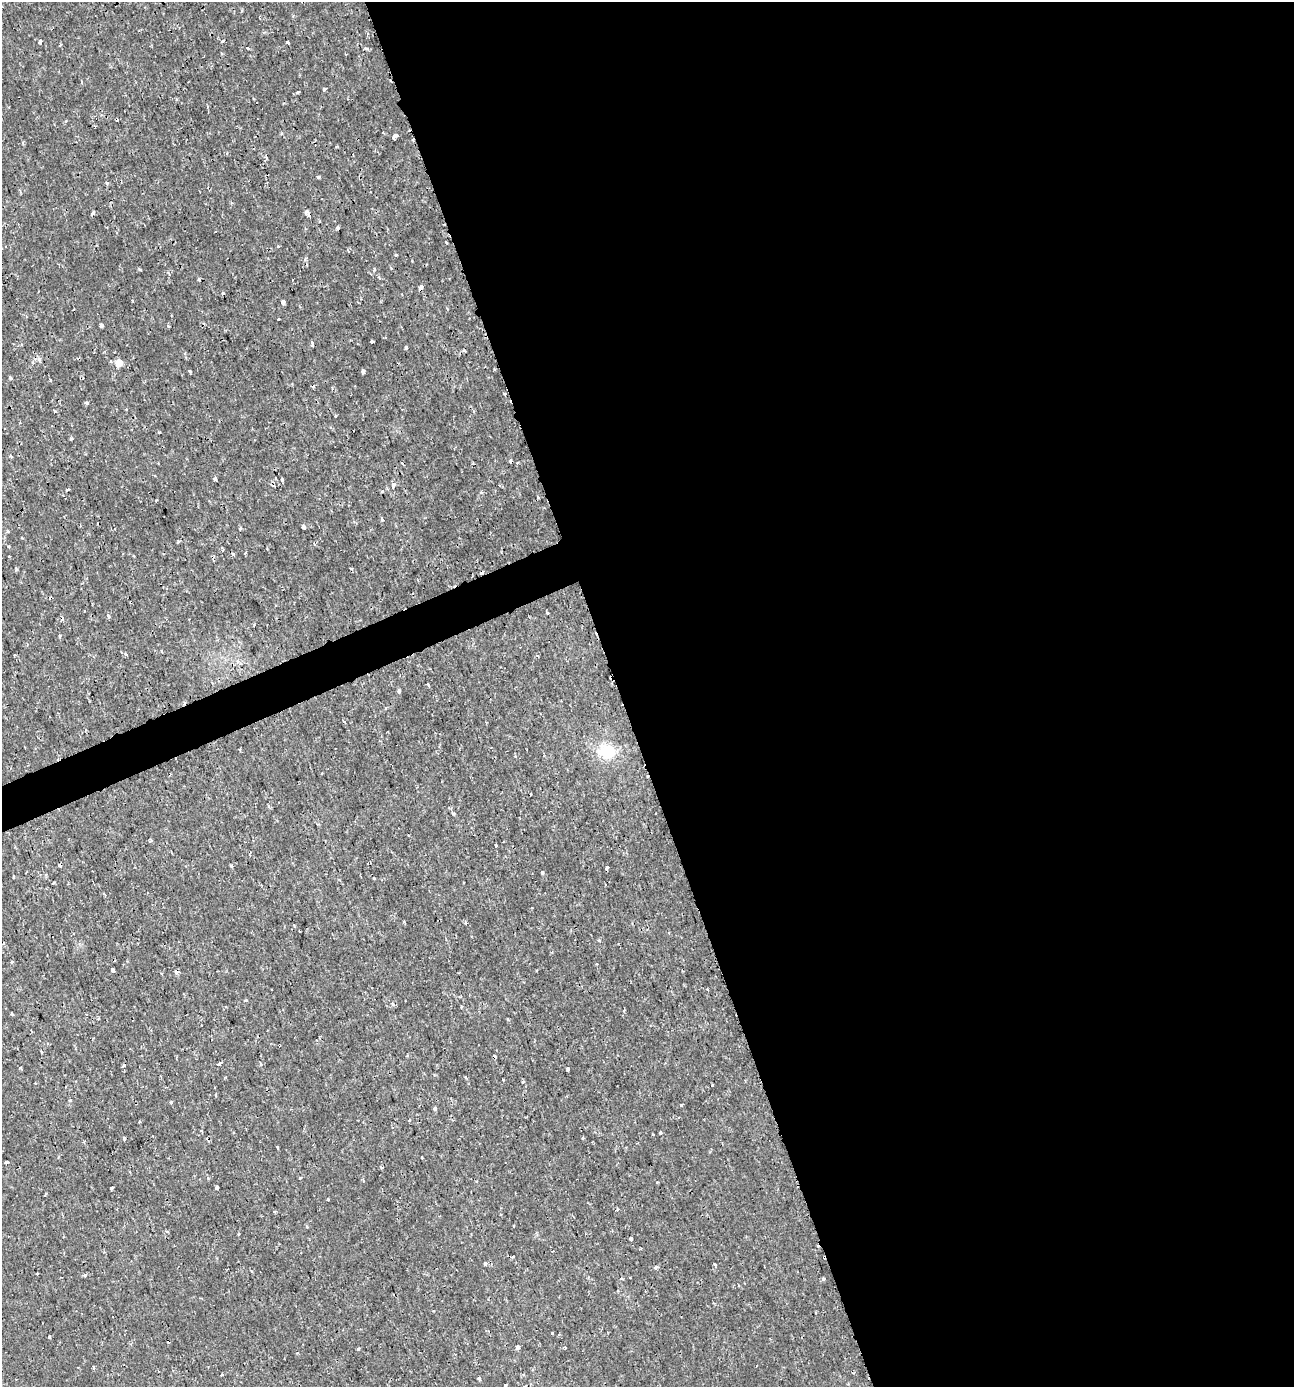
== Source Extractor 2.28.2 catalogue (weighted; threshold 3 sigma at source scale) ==
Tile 8 of 4 x 4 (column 4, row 2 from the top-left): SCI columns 4014-5305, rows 2770-4154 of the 5388 x 5543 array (HDU 1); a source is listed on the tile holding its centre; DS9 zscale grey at full resolution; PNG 1296 x 1389 px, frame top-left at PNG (2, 2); no overlay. Shown black and unused: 54% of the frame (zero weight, under 2 of 3 exposures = <1% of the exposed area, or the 3 px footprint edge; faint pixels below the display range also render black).
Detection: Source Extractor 2.28.2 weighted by HDU 2 'WHT'; one run over the whole footprint, this tile lists its part. Background 0.00175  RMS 0.001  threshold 0.00458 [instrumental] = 3 sigma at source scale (4.5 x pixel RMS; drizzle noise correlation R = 1.50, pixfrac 1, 0.0396/0.0396 arcsec/px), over >= 5 px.
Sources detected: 147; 11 cosmic-ray / hot-pixel residue — not listed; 1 inside a brighter listed object's ellipse — not listed separately; the other 135 listed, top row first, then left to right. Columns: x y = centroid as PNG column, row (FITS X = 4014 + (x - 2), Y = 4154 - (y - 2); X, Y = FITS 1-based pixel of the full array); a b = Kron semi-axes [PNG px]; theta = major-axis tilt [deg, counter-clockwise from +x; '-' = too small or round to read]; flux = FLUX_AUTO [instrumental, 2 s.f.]
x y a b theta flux
223 41 4 2 - 0.19
40 42 4 3 - 0.39
287 42 3 3 - 0.43
60 45 4 2 - 0.091
247 48 3 3 - 0.14
365 48 7 3 -19 0.16
81 82 4 3 - 0.091
324 89 3 3 - 0.41
298 92 3 3 - 0.12
394 136 4 3 - 0.52
318 177 4 3 - 0.13
107 183 4 4 - 0.12
306 212 5 4 - 0.52
92 214 4 3 - 0.36
338 228 4 3 - 0.17
446 242 3 2 - 0.14
278 246 4 3 - 0.097
348 251 4 2 - 0.093
396 255 4 3 - 0.15
374 270 4 3 - 0.17
199 279 3 3 - 0.37
421 287 4 3 - 0.49
223 293 4 4 - 0.14
283 302 4 4 - 0.84
279 319 2 2 - 0.09
101 325 3 3 - 1.2
371 341 3 3 - 0.16
312 344 6 3 -88 0.18
406 347 4 3 - 0.54
464 350 3 3 - 0.22
33 362 5 4 - 0.17
119 363 5 5 - 1.6
190 371 3 2 - 0.18
363 371 4 3 - 0.64
10 378 4 3 - 0.19
50 380 4 3 - 0.098
86 403 4 3 - 0.29
54 411 3 3 - 0.26
335 416 4 3 - 0.09
71 439 3 3 - 0.39
11 456 4 3 - 0.13
511 461 3 3 - 1.2
215 479 4 3 - 0.9
282 480 4 4 - 0.18
393 485 4 3 - 0.85
67 490 3 3 - 0.26
382 491 3 3 - 0.29
156 500 3 2 - 0.12
382 519 4 3 - 0.26
97 523 3 2 - 0.24
304 527 4 4 - 0.81
240 528 4 3 - 0.12
21 538 3 3 - 0.16
178 542 4 3 - 0.12
233 554 3 3 - 0.33
482 573 4 3 - 0.38
548 613 3 3 - 0.1
108 616 5 3 - 0.19
60 636 4 3 - 0.13
240 664 5 4 - 0.18
428 685 5 3 - 0.31
399 691 4 4 - 0.17
607 751 19 17 -26 3.1
647 777 3 2 - 0.23
150 840 4 4 - 0.14
496 845 4 3 - 0.52
250 854 5 2 - 0.13
60 865 4 3 - 0.78
231 866 5 3 - 0.11
607 868 3 3 - 0.49
542 872 4 3 - 0.17
13 877 4 2 - 0.08
374 878 3 2 - 0.12
104 895 5 2 - 0.17
466 923 4 3 - 0.14
599 940 3 3 - 0.14
12 962 4 4 - 0.11
113 970 4 3 - 1.1
177 972 4 3 - 0.86
707 989 3 2 - 0.13
246 1000 4 3 - 0.21
393 1004 6 4 -28 0.21
461 1006 4 3 - 0.1
12 1014 3 3 - 0.14
508 1019 3 3 - 0.16
41 1051 3 3 - 0.16
219 1063 5 3 - 0.31
261 1064 5 3 - 0.094
124 1066 5 3 - 0.14
20 1068 4 3 - 0.12
568 1069 4 3 - 0.43
224 1078 4 3 - 0.094
466 1078 6 3 -53 0.11
503 1080 3 2 - 0.11
523 1082 3 3 - 0.19
712 1085 3 3 - 0.26
70 1100 4 2 - 0.091
171 1102 4 3 - 0.12
681 1105 3 3 - 0.26
435 1109 3 3 - 0.38
409 1120 4 3 - 0.082
139 1122 3 2 - 0.11
393 1127 4 3 - 0.12
202 1131 3 3 - 0.21
661 1133 3 3 - 0.57
583 1138 4 3 - 0.095
84 1142 4 3 - 0.11
277 1147 3 3 - 0.36
422 1157 3 2 - 0.069
6 1162 3 3 - 0.25
300 1178 4 3 - 0.11
363 1180 4 3 - 0.14
112 1188 4 2 - 0.16
217 1188 4 3 - 0.49
45 1195 3 2 - 0.1
328 1199 3 2 - 0.11
617 1210 5 3 - 0.19
307 1227 4 3 - 0.1
631 1238 4 3 - 0.49
552 1251 3 2 - 0.074
513 1257 3 2 - 0.18
824 1257 5 2 - 0.19
485 1263 5 3 - 0.48
656 1267 4 4 - 0.24
37 1274 3 3 - 0.27
85 1275 3 3 - 0.33
823 1279 5 4 - 0.18
552 1333 3 3 - 0.14
49 1337 3 3 - 0.13
518 1347 4 3 - 0.43
565 1348 3 2 - 0.16
358 1349 3 3 - 0.27
221 1375 3 3 - 0.1
479 1379 5 4 - 0.21
506 1386 4 3 - 0.29
Overlapping masked pixels (flux is a lower limit): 9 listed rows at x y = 306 212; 421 287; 511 461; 233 554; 482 573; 647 777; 60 865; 177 972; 824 1257
Isophote crosses this tile's border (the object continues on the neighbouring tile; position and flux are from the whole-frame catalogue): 1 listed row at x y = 506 1386
Unlisted compact peaks at least as high as the median listed source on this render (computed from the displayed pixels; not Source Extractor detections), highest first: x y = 168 326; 159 432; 16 569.